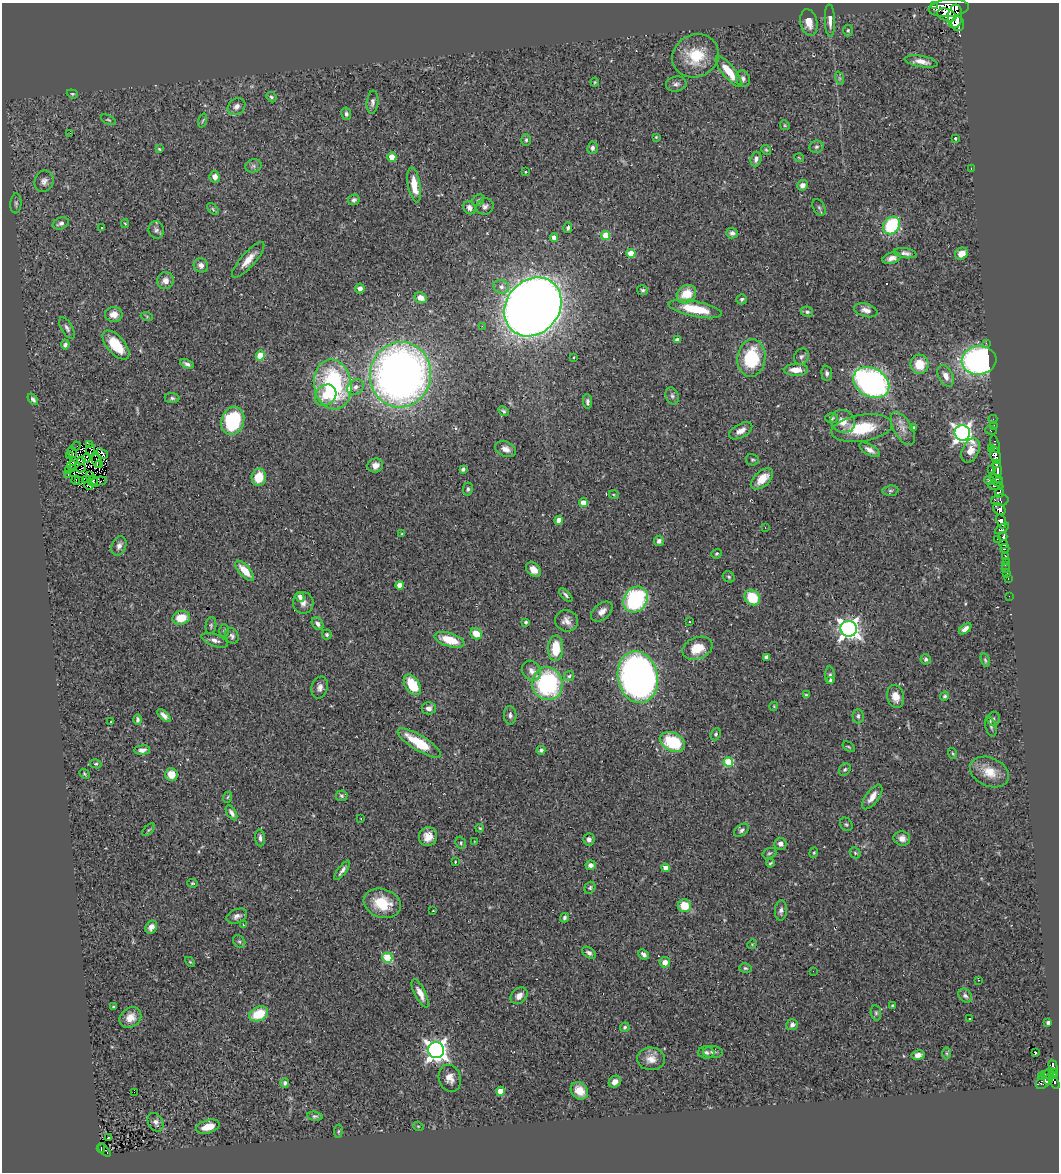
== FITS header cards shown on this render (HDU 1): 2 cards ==
NAXIS1  =                 1057
NAXIS2  =                 1170

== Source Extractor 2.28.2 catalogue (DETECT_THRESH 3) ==
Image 1057 x 1170 px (HDU 1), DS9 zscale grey, 1 PNG px = 1 image px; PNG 1061 x 1174 px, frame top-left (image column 1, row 1170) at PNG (2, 3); each listed source drawn as its Kron ellipse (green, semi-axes under 4 px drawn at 4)
Background 0.467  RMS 0.046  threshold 0.139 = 3 sigma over >= 5 px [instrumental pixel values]
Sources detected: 329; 3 with non-positive FLUX_AUTO (blend fragments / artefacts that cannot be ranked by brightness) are neither listed nor drawn; the other 326 listed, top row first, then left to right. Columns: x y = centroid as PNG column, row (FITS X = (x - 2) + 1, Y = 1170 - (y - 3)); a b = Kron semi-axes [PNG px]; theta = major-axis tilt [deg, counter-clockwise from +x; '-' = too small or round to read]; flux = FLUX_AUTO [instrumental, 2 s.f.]
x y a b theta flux
935 6 3 2 - 230
949 8 20 8 5 1600
947 15 10 6 -18 660
955 17 12 7 84 1200
830 20 16 5 -87 23
809 22 13 8 -79 32
958 24 7 6 - 660
848 30 6 4 -89 4.8
695 56 24 21 27 120
921 61 16 5 -10 24
729 72 19 6 -51 66
839 78 7 4 -71 5.4
743 79 8 7 - 11
595 82 4 4 - 3.1
676 84 10 7 8 12
72 94 6 4 -19 3.8
271 97 6 4 -47 5.6
373 102 11 6 84 12
236 106 9 7 38 18
346 114 6 5 - 6.9
109 120 8 4 -26 5
203 121 7 3 71 3.6
785 125 5 4 - 3.7
70 133 2 2 - 16
656 137 3 2 - 2.7
955 138 3 3 - 4
526 140 6 5 - 5.6
816 147 7 6 - 7
592 148 6 5 - 8.6
159 149 3 2 - 2.7
766 150 5 4 - 3.9
392 157 4 4 - 56
799 158 5 3 - 2.4
756 159 7 5 73 12
253 166 8 6 14 10
971 169 3 2 - 38
525 172 3 2 - 2.5
215 177 6 5 - 20
44 181 11 9 67 18
414 185 18 6 -80 59
802 185 5 5 - 15
354 200 6 5 - 7.7
478 200 6 5 - 6.2
16 203 10 5 86 8.2
485 206 9 8 - 11
819 207 9 5 -62 6.2
469 208 7 6 - 13
213 209 7 4 -47 5
61 223 8 5 20 13
125 223 4 4 - 3.4
891 225 9 7 54 200
101 227 3 2 - 2.6
568 228 5 4 - 6.4
156 230 9 7 -81 11
732 233 6 5 - 9.3
606 235 4 4 - 90
554 237 4 4 - 19
631 253 4 4 - 66
905 253 11 5 -8 12
961 254 7 6 - 29
891 258 9 5 16 18
248 260 23 7 49 37
201 265 7 7 - 15
165 281 8 8 - 22
501 287 8 6 -14 14
360 288 5 4 - 13
643 290 5 5 - 5.6
686 294 10 8 38 63
420 298 6 5 - 19
742 299 5 5 - 6.3
533 307 31 26 50 5900
695 309 27 7 -11 100
866 310 12 6 -15 20
807 312 6 5 - 6.5
114 314 9 7 -5 27
147 317 6 4 -20 3.9
482 326 2 2 - 29
67 328 12 5 -59 12
677 340 4 4 - 17
986 343 2 2 - 130
65 345 4 4 - 8.4
116 345 17 9 -49 96
260 356 5 4 - 110
574 357 3 2 - 2.4
801 357 8 7 - 8.8
751 358 19 14 82 170
979 360 17 14 7 890
187 364 7 4 -25 11
919 364 9 9 - 61
796 370 12 6 1 37
827 373 7 5 -85 8.6
400 375 33 30 77 2300
946 376 11 7 -64 23
871 383 19 14 -31 920
333 384 25 18 -80 500
355 387 9 7 33 13
326 395 11 9 45 51
672 396 9 6 -70 9.6
172 398 7 5 -2 6.7
33 399 6 4 -53 6.9
587 401 7 4 -84 8.8
504 411 6 4 -29 5.5
831 418 6 5 - 5.9
993 419 4 2 - 7.8
233 421 14 11 71 230
843 421 12 11 - 35
994 425 3 2 - 6.2
914 427 4 3 - 2.6
862 428 30 13 9 120
903 428 18 9 -60 27
991 430 6 3 -17 49
741 431 13 7 29 23
962 433 8 7 - 1400
995 444 9 3 -77 29
89 445 3 2 - 3.1
76 446 5 2 - 1.5
992 448 3 2 - 10
506 449 11 7 -23 19
90 450 6 2 82 0.17
870 450 11 5 -30 17
970 450 13 8 66 36
72 452 6 3 -76 4.2
102 453 6 4 -36 6
69 455 3 2 - 9.4
995 455 9 5 -77 460
87 458 5 3 - 0.93
752 460 6 5 - 5.3
73 461 3 2 - 1.6
81 461 4 3 - 3.7
96 461 6 2 -75 2.3
997 463 4 3 - 92
71 465 5 2 - 2.7
99 465 3 2 - 1.3
375 465 8 7 - 20
81 468 5 2 - 2.7
73 469 3 2 - 2.3
463 469 4 3 - 7.9
991 469 3 2 - 10
997 469 8 4 -84 390
68 471 3 2 - 4.7
68 475 3 2 - 3.9
89 475 4 2 - 3.1
259 477 8 7 - 62
762 479 13 7 43 49
996 479 7 4 -18 130
76 480 4 2 - 4
86 480 4 3 - 3.3
989 480 5 4 - 5.2
78 481 4 3 - 0.46
93 481 6 4 -71 1.3
99 481 8 2 7 5.2
998 482 4 2 - 51
89 485 4 2 - 3.4
996 486 8 3 -6 130
468 489 7 5 82 6
890 491 8 5 5 6.4
999 493 5 4 - 260
614 495 5 3 - 2.9
1000 500 9 5 5 73
583 503 4 4 - 57
999 509 7 5 -37 270
559 520 4 4 - 35
1001 521 7 4 -69 570
765 527 3 2 - 4.1
1002 529 8 4 32 270
402 534 4 4 - 4.1
1003 537 4 3 - 310
997 539 3 2 - 16
659 541 5 5 - 10
1003 544 4 4 - 160
119 546 10 7 66 14
1005 548 4 3 - 150
717 554 5 4 - 4.4
1005 556 4 3 - 100
1006 562 3 2 - 12
1005 565 3 2 - 79
1005 569 2 2 - 7.5
533 570 8 6 -45 25
245 571 12 5 -47 46
1007 574 3 3 - 30
729 577 6 5 - 5.5
1008 578 3 2 - 10
400 585 4 4 - 32
566 595 8 4 -47 7.8
1009 596 2 2 - 3
300 597 5 4 - 14
752 597 8 7 - 97
635 600 14 11 56 350
303 603 11 10 - 19
602 611 12 8 40 20
181 618 9 6 10 60
566 621 11 10 - 22
526 622 4 3 - 4.8
689 622 2 2 - 2.7
318 624 7 5 -52 12
211 626 9 5 85 6.8
849 629 8 8 - 1800
965 629 7 4 38 16
224 631 6 5 - 4.8
327 634 5 5 - 5.8
476 634 6 5 - 49
232 636 8 6 -61 8.8
215 640 14 6 -19 14
449 640 15 6 -17 73
556 648 13 7 87 80
697 648 15 11 22 68
766 657 4 4 - 8.4
926 659 5 5 - 6
985 660 7 4 -75 4.9
531 671 10 8 -55 20
830 675 9 5 -89 7.2
569 676 5 5 - 5
638 677 26 20 -78 1700
830 680 3 3 - 5.6
547 684 16 15 - 390
412 685 11 7 -57 99
320 687 11 8 73 16
806 695 4 4 - 3.7
945 696 5 4 - 5.6
896 697 11 8 -77 35
774 706 4 3 - 2.6
429 708 7 6 - 14
164 715 8 4 -44 14
510 715 9 6 -87 9.8
858 716 7 5 -88 7
994 719 7 6 - 7.7
138 720 5 3 - 7.2
111 722 2 2 - 2.3
991 727 10 5 -74 7.7
716 734 6 5 - 5.5
672 742 13 9 -26 170
419 743 25 7 -32 110
849 747 7 3 -35 3.5
142 750 7 4 6 12
541 750 4 4 - 6.2
953 753 6 3 -71 3.1
728 762 5 4 - 170
96 764 6 4 -10 4.9
845 769 7 5 54 5.5
989 772 20 14 -24 59
84 774 5 4 - 4.2
171 774 6 6 - 47
341 796 6 5 - 7
228 797 6 3 70 3.8
872 797 14 6 53 28
232 813 8 4 -58 11
361 819 3 2 - 5.5
846 824 7 5 -55 5.5
480 828 4 3 - 4.1
149 830 8 3 45 4.1
741 830 8 5 37 8.7
428 837 9 9 - 33
260 838 8 5 -85 11
902 838 8 7 - 17
589 839 6 5 - 11
474 842 4 2 - 2
461 843 6 5 - 5.8
780 844 6 6 - 17
769 853 7 5 19 5.7
814 853 5 4 - 3.8
855 853 6 5 - 4.9
455 862 3 2 - 2.3
770 863 4 3 - 4
590 865 5 5 - 12
666 868 4 4 - 29
342 870 12 4 52 11
193 883 5 4 - 4.1
590 888 6 5 - 5.4
382 903 19 14 -18 97
684 906 7 6 - 78
781 910 10 6 88 12
433 911 2 2 - 1.7
237 916 11 7 22 14
565 918 5 3 - 6
243 925 2 2 - 2.1
151 927 7 5 57 17
239 941 7 5 -51 7
752 944 5 4 - 3.1
589 953 7 5 -35 9.9
644 954 6 4 -41 8.9
387 958 5 5 - 180
190 962 6 3 -44 3.5
665 962 5 5 - 19
745 968 6 4 -14 5.2
813 971 3 2 - 2.5
978 980 2 2 - 2
420 993 15 5 -63 29
519 996 9 7 43 20
965 996 8 6 -46 10
893 1006 3 3 - 7.1
113 1007 3 3 - 3.5
876 1013 8 5 -81 6.8
259 1014 10 7 22 96
130 1017 11 9 38 31
970 1018 3 2 - 3.8
1048 1022 3 3 - 6
792 1025 6 5 - 12
625 1027 5 4 - 5.5
436 1050 8 8 - 2000
713 1052 10 6 -3 10
706 1053 8 6 -3 9.9
946 1053 6 4 -89 4.9
1035 1053 4 3 - 5.1
918 1055 7 5 10 19
651 1059 14 11 -5 32
1053 1066 7 4 -73 140
1054 1073 5 3 - 120
1049 1075 8 3 -8 84
1041 1076 2 2 - 5.5
450 1078 14 11 -72 27
1045 1079 12 6 52 280
1048 1079 5 4 - 160
615 1082 6 5 - 22
1055 1082 7 3 -60 81
285 1083 5 4 - 7.2
501 1091 4 4 - 57
579 1091 9 8 - 49
134 1092 2 2 - 9.8
315 1116 8 4 -9 6.2
156 1122 10 7 -59 13
418 1126 5 3 - 3.1
208 1127 12 6 16 43
338 1131 7 3 82 4.3
108 1138 3 2 - 2.8
101 1148 5 3 - 7.1
104 1150 8 4 -43 16
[3 non-positive-flux detections neither listed nor drawn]